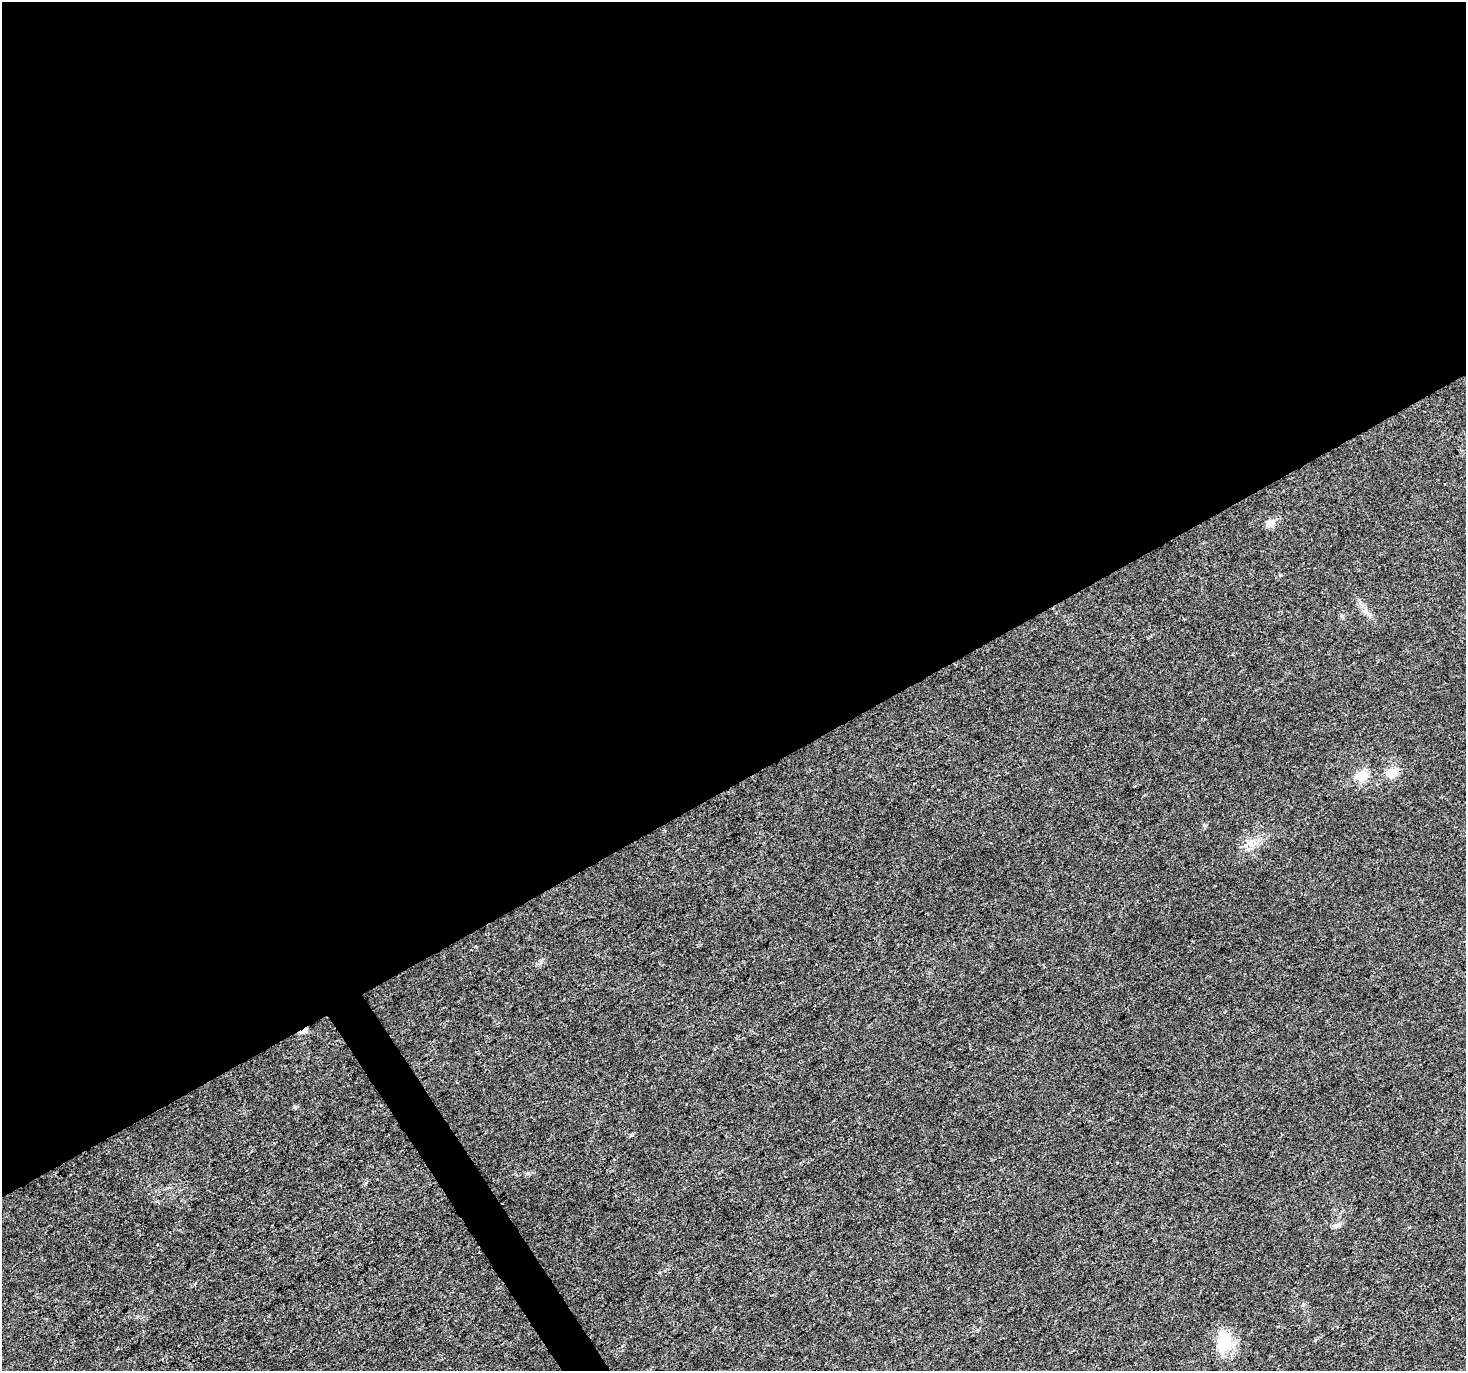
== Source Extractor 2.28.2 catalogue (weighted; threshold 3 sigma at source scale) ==
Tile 2 of 4 x 4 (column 2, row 1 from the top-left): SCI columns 1465-2928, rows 4221-5589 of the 5861 x 5766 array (HDU 1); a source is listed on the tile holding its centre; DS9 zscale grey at full resolution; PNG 1468 x 1373 px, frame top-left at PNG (2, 2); no overlay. Shown black and unused: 58% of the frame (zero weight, under 3 of 4 exposures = <1% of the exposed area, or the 3 px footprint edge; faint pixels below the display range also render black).
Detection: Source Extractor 2.28.2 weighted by HDU 2 'WHT'; one run over the whole footprint, this tile lists its part. Background 0.0257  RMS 0.0034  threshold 0.0154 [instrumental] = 3 sigma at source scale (4.5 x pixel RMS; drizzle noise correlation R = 1.50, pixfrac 1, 0.0396/0.0396 arcsec/px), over >= 5 px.
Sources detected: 7; all 7 listed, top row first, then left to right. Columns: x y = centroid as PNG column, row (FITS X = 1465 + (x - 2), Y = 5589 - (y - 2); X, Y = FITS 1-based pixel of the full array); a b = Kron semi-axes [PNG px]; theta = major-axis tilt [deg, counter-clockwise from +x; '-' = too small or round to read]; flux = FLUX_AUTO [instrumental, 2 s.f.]
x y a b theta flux
1270 523 14 8 21 2.1
1392 773 6 6 - 20
1361 776 6 6 - 25
304 1031 10 4 28 1.4
295 1107 5 5 - 0.5
1337 1225 10 6 18 1.2
1224 1343 27 19 84 11
Overlapping masked pixels (flux is a lower limit): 1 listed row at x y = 304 1031